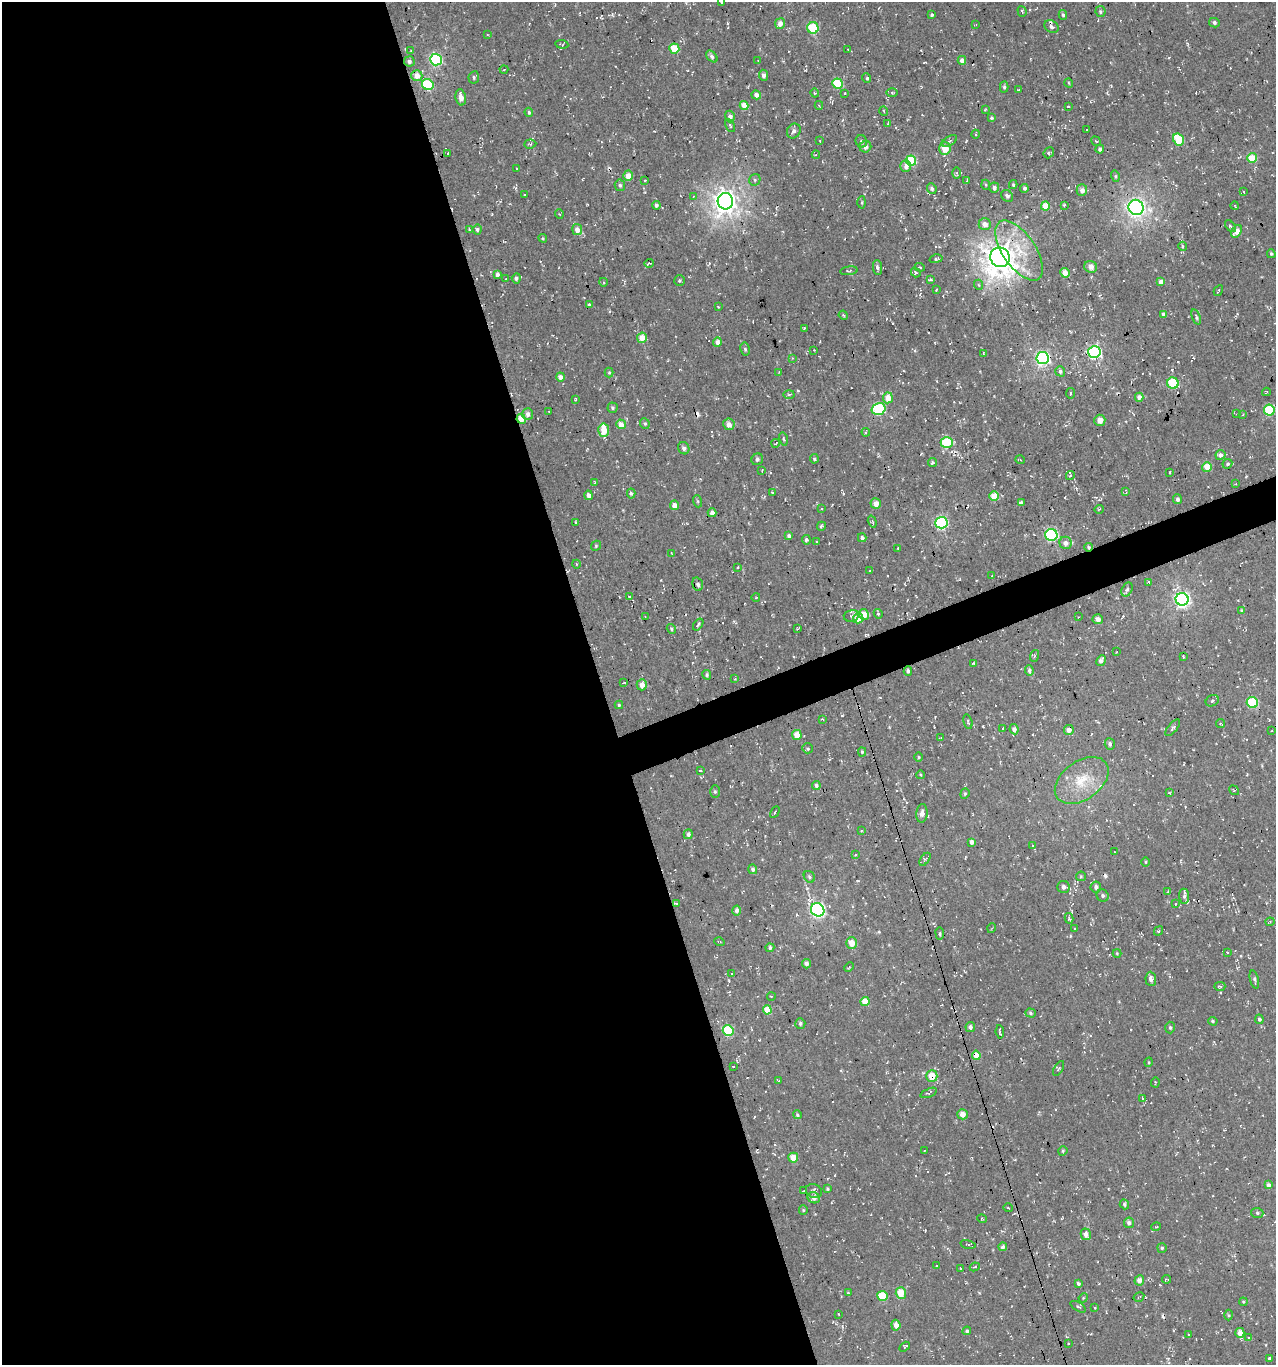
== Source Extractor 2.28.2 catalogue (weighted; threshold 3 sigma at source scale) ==
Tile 9 of 4 x 4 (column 1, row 3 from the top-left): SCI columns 122-1395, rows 1364-2726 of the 5286 x 5452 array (HDU 1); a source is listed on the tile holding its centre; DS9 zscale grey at full resolution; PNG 1278 x 1367 px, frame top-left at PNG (2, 2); each listed source drawn as its Kron ellipse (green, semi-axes under 4 px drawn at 4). Shown black and unused: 49% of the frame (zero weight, under 3 of 4 exposures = <1% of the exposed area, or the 3 px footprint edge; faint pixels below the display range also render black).
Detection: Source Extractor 2.28.2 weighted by HDU 2 'WHT'; one run over the whole footprint, this tile lists its part. Background 0.00481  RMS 0.0052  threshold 0.0233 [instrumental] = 3 sigma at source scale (4.5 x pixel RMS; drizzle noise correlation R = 1.50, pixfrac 1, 0.0396/0.0396 arcsec/px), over >= 5 px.
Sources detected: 406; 38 cosmic-ray / hot-pixel residue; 1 long thin detection or spike segment (spike, bleed or trail) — neither listed nor drawn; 6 inside a brighter listed object's ellipse — not listed separately; the other 361 listed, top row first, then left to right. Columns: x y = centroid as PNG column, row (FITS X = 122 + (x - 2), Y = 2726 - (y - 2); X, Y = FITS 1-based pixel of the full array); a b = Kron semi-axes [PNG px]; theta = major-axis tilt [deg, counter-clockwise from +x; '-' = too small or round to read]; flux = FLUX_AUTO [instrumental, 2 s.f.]
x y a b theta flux
721 2 3 2 - 0.38
1022 11 5 4 - 0.66
1100 12 5 5 - 0.82
931 15 4 3 - 0.75
1063 15 5 4 - 0.77
780 23 5 5 - 2.9
1214 23 5 4 - 1
976 24 4 2 - 0.36
1051 27 7 6 - 1.6
813 28 6 5 - 24
487 35 4 3 - 0.38
562 44 6 4 -7 0.71
674 49 5 5 - 12
848 50 4 2 - 0.36
411 51 3 3 - 0.36
712 56 7 4 -47 1.3
436 60 6 5 - 63
962 60 4 4 - 3.1
409 61 5 5 - 1.5
758 61 3 2 - 0.29
504 70 4 3 - 0.44
763 75 5 4 - 1.9
417 76 5 5 - 6
474 77 6 5 - 1.1
866 78 5 3 - 0.63
1069 83 5 3 - 0.44
837 84 5 5 - 20
428 85 6 5 - 28
1004 87 5 4 - 0.93
1019 89 4 2 - 0.46
815 93 4 4 - 0.62
845 93 3 2 - 0.51
892 93 6 4 -1 0.59
756 95 5 4 - 3
461 97 8 5 -80 3.6
744 105 4 4 - 8.5
819 105 4 3 - 0.37
1068 106 3 2 - 0.44
985 110 4 2 - 0.35
884 111 5 3 - 0.38
529 112 4 3 - 0.66
730 116 6 5 - 2.1
991 118 3 3 - 0.82
887 124 4 4 - 0.63
730 125 7 3 -63 0.68
1086 130 2 2 - 0.42
794 131 8 6 57 1.9
976 134 4 3 - 0.45
1178 139 6 5 - 18
820 141 3 2 - 0.29
861 141 6 5 - 1.1
949 141 8 4 28 1.3
1096 141 5 3 - 0.43
530 144 6 4 5 0.76
865 147 6 5 - 2.5
945 148 6 6 - 7.7
1100 149 4 3 - 1.2
448 153 3 3 - 1.2
1049 153 6 5 - 0.85
816 155 4 3 - 0.47
1252 158 5 4 - 15
911 160 5 5 - 29
906 166 6 5 - 2.8
516 169 3 3 - 0.55
957 173 6 4 -89 0.86
628 176 5 4 - 6.3
1115 176 6 4 -75 0.7
645 180 3 2 - 0.55
755 180 6 5 - 0.97
967 181 4 3 - 0.73
620 185 6 5 - 1.2
986 185 5 3 - 0.56
1013 185 4 4 - 0.63
994 188 5 5 - 1.8
1024 188 4 4 - 1
932 189 5 4 - 1.3
1082 190 6 5 - 2.5
1244 192 4 2 - 0.31
525 195 3 2 - 0.54
693 196 3 3 - 0.5
1007 196 6 5 - 1.3
725 201 8 8 - 440
862 202 6 3 89 0.6
656 205 4 4 - 1.3
1064 205 3 3 - 0.51
1045 206 4 4 - 9.9
1235 206 4 2 - 0.34
1136 207 8 7 - 140
559 214 5 3 - 0.43
985 224 6 6 - 3.3
1230 226 7 4 -49 1.2
477 229 5 4 - 1.1
469 230 3 3 - 0.58
577 230 5 5 - 3.6
1236 231 7 4 55 5.6
543 238 4 4 - 0.57
1183 246 4 4 - 0.72
1019 251 35 16 -56 21
1271 254 4 3 - 0.73
1000 257 10 9 - 720
936 259 6 4 14 0.84
649 263 5 2 - 0.59
878 267 7 4 -84 1.4
920 267 5 4 - 0.65
1091 267 6 5 - 3
849 271 9 4 8 0.9
916 273 5 4 - 1.1
1065 273 5 4 - 4.5
497 274 4 3 - 1.9
516 278 5 4 - 1.1
506 279 3 2 - 0.32
680 280 5 5 - 0.84
930 280 3 3 - 0.67
603 282 4 3 - 0.49
1161 282 4 4 - 3.6
979 285 5 3 - 0.46
936 289 3 2 - 0.55
1218 291 6 2 60 0.53
589 304 4 4 - 0.58
718 307 2 2 - 0.36
1163 314 4 4 - 1.3
843 315 5 3 - 0.57
1196 317 8 4 -69 0.96
804 328 2 2 - 0.43
642 338 5 5 - 6.7
717 342 5 4 - 3.5
745 349 6 4 -78 0.95
814 350 2 2 - 0.3
1094 352 6 6 - 78
983 353 3 3 - 0.46
792 358 4 3 - 0.48
1043 358 6 6 - 130
1060 371 5 5 - 1.1
609 372 5 4 - 0.64
779 372 3 3 - 0.37
560 377 4 4 - 2.4
1173 383 6 5 - 25
1266 392 4 2 - 0.43
1070 393 5 3 - 0.68
789 394 5 3 - 0.61
1139 397 4 4 - 2.8
888 398 5 5 - 6.7
575 399 3 2 - 0.59
612 408 5 5 - 0.92
879 409 7 5 16 49
1269 410 5 5 - 28
549 412 2 2 - 0.39
528 414 6 5 - 2.5
1237 414 3 3 - 0.48
1243 415 3 3 - 0.57
521 419 5 4 - 9.3
1100 420 5 5 - 4.2
645 423 6 4 -68 0.89
621 424 5 4 - 4.3
729 424 6 5 - 2.6
604 430 6 5 - 7.3
866 432 4 4 - 0.63
783 439 7 2 -76 0.63
947 442 6 5 - 29
776 443 4 2 - 0.49
684 448 6 5 - 1.8
1220 455 5 5 - 2.6
757 459 6 5 - 1.2
814 459 5 4 - 0.83
1020 460 5 3 - 0.5
932 463 5 4 - 0.83
1227 464 5 4 - 1
1207 467 5 4 - 11
762 470 3 2 - 0.35
1170 472 3 2 - 0.32
1070 475 4 3 - 0.68
594 482 4 2 - 0.33
1236 484 3 3 - 0.37
1126 492 4 2 - 0.5
631 493 5 4 - 0.98
773 493 3 2 - 0.54
589 495 4 3 - 2
994 496 4 4 - 12
1177 499 5 4 - 1.7
697 501 6 4 -70 0.72
876 503 5 5 - 4
1021 503 3 3 - 19
674 505 5 4 - 3.1
821 509 3 3 - 0.48
1099 509 5 3 - 0.41
712 513 4 4 - 2.8
872 521 6 3 -72 0.91
576 522 3 2 - 0.39
941 523 6 6 - 69
821 526 5 3 - 0.74
1051 535 6 6 - 64
789 536 4 4 - 1.7
862 538 4 4 - 1.5
806 540 5 4 - 1.3
816 542 4 2 - 0.45
1066 543 6 6 - 3
596 546 5 4 - 0.63
1088 547 4 4 - 0.85
898 548 3 2 - 0.43
671 553 4 2 - 0.31
576 564 4 3 - 0.39
738 568 4 3 - 0.64
869 571 2 2 - 0.39
992 575 3 2 - 0.28
1148 582 3 3 - 0.83
698 584 7 5 -74 1.5
1127 589 7 5 62 1.3
629 597 4 3 - 0.44
756 597 4 3 - 0.35
1182 599 6 6 - 140
1241 610 4 3 - 0.51
864 614 5 5 - 6.7
878 614 5 4 - 0.82
645 616 3 2 - 0.28
851 616 7 5 13 1.2
1078 617 3 2 - 0.31
858 618 5 5 - 8.5
1098 619 5 4 - 2.2
698 625 6 3 53 0.89
671 629 5 4 - 0.85
797 629 4 3 - 0.47
1117 652 3 2 - 0.42
1034 656 6 4 72 0.77
1183 657 3 2 - 0.41
1101 661 6 4 62 1.5
973 663 4 2 - 0.52
908 671 4 4 - 1.4
1029 671 5 4 - 1.3
707 675 5 4 - 0.9
735 679 3 3 - 0.53
624 682 4 2 - 0.33
642 685 6 5 - 3.8
1212 701 7 5 31 1.3
1252 703 5 5 - 27
619 705 4 4 - 0.66
823 719 4 3 - 0.52
968 722 7 2 -75 0.56
1221 724 4 3 - 0.6
1003 728 3 2 - 0.46
1173 728 10 4 50 1.1
1014 729 5 4 - 2.2
1069 730 5 5 - 3.5
1271 731 2 2 - 0.34
797 735 5 5 - 5.8
940 738 3 2 - 0.43
1110 744 6 5 - 1.3
808 748 5 5 - 0.91
862 752 4 4 - 0.74
918 757 5 3 - 0.46
700 771 4 2 - 0.37
921 775 4 3 - 0.45
1082 780 30 19 36 17
816 786 4 4 - 1.4
1234 790 5 3 - 0.51
715 792 6 5 - 0.78
1169 793 4 3 - 0.52
965 794 5 4 - 0.68
775 812 6 4 62 0.79
922 813 9 5 86 2.4
861 830 4 2 - 0.44
688 834 5 4 - 1.5
972 842 4 4 - 2.3
1033 846 4 3 - 0.41
1115 852 3 2 - 0.27
855 855 4 3 - 0.43
925 859 7 3 54 0.74
1146 862 4 3 - 0.43
753 869 5 4 - 1.3
1081 876 5 4 - 0.6
809 877 6 5 - 0.94
1064 887 6 6 - 2.1
1096 887 5 5 - 1.6
1168 892 3 3 - 0.71
1103 896 6 5 - 1.2
1184 896 7 5 -83 1.1
676 903 4 2 - 0.65
1176 904 4 3 - 0.48
737 910 5 4 - 2.1
818 910 7 6 - 120
1069 918 5 4 - 0.94
1270 922 4 4 - 0.57
992 928 5 3 - 0.45
1075 928 3 3 - 2.1
1159 931 5 3 - 0.79
940 933 6 3 -82 0.62
719 942 5 2 - 0.56
852 943 6 5 - 6.1
770 948 4 4 - 1.1
1227 952 3 2 - 0.36
1117 953 4 4 - 0.45
806 964 4 4 - 1.9
849 967 5 3 - 0.51
731 974 3 3 - 2.5
1151 979 7 5 -87 1.9
1254 979 9 4 -76 1.1
1220 986 5 3 - 0.72
771 996 4 2 - 0.39
865 1002 4 4 - 8.5
767 1010 4 4 - 9.3
1030 1013 5 4 - 0.86
1259 1019 5 3 - 1
1213 1021 5 4 - 0.71
800 1023 5 5 - 1
970 1027 5 5 - 1.2
1170 1027 6 4 -86 0.93
728 1030 5 5 - 28
1000 1032 7 2 -84 1.2
976 1055 5 4 - 5.6
1149 1062 5 3 - 0.47
733 1067 3 2 - 0.32
1059 1069 8 4 61 0.89
932 1076 6 5 - 8.2
778 1081 3 2 - 0.46
1155 1082 5 2 - 0.39
929 1093 8 4 22 0.98
1143 1098 3 3 - 0.73
963 1114 5 5 - 4.5
797 1115 4 3 - 0.66
924 1151 2 2 - 0.3
1063 1151 5 4 - 0.66
793 1158 5 5 - 6.6
1268 1185 4 4 - 1.8
827 1189 4 3 - 0.66
803 1191 3 2 - 0.48
814 1191 8 6 -30 1.5
814 1198 6 5 - 2.5
1124 1204 5 4 - 0.96
1008 1208 5 3 - 0.41
803 1210 5 4 - 0.55
1257 1213 6 5 - 0.97
982 1219 5 3 - 0.39
1129 1223 5 5 - 1.7
1156 1227 5 3 - 0.41
1086 1234 6 5 - 3.2
968 1244 8 3 -13 0.65
1003 1247 4 4 - 1.6
1162 1248 5 4 - 0.76
937 1266 3 2 - 0.31
975 1267 5 2 - 0.79
961 1268 4 2 - 0.52
1166 1279 4 2 - 0.49
1139 1280 5 4 - 3.1
1078 1283 4 3 - 1
848 1293 4 3 - 0.5
901 1293 5 5 - 8.9
882 1296 5 5 - 16
1139 1297 5 2 - 0.4
1083 1298 5 4 - 0.51
1243 1302 4 3 - 0.47
1078 1307 9 3 -31 0.78
1095 1308 3 2 - 0.56
838 1314 3 3 - 0.47
1229 1315 5 3 - 0.52
896 1325 5 4 - 3.8
967 1331 4 4 - 0.89
1240 1333 5 4 - 3.4
1189 1335 3 2 - 0.43
1249 1337 4 3 - 0.63
1068 1344 3 2 - 0.62
905 1347 6 3 34 0.96
1270 1358 3 3 - 1.7
Overlapping masked pixels (flux is a lower limit): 6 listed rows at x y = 1043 358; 521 419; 1088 547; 1182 599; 976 1055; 932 1076
Isophote crosses this tile's border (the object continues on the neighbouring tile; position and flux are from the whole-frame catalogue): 1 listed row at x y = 721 2